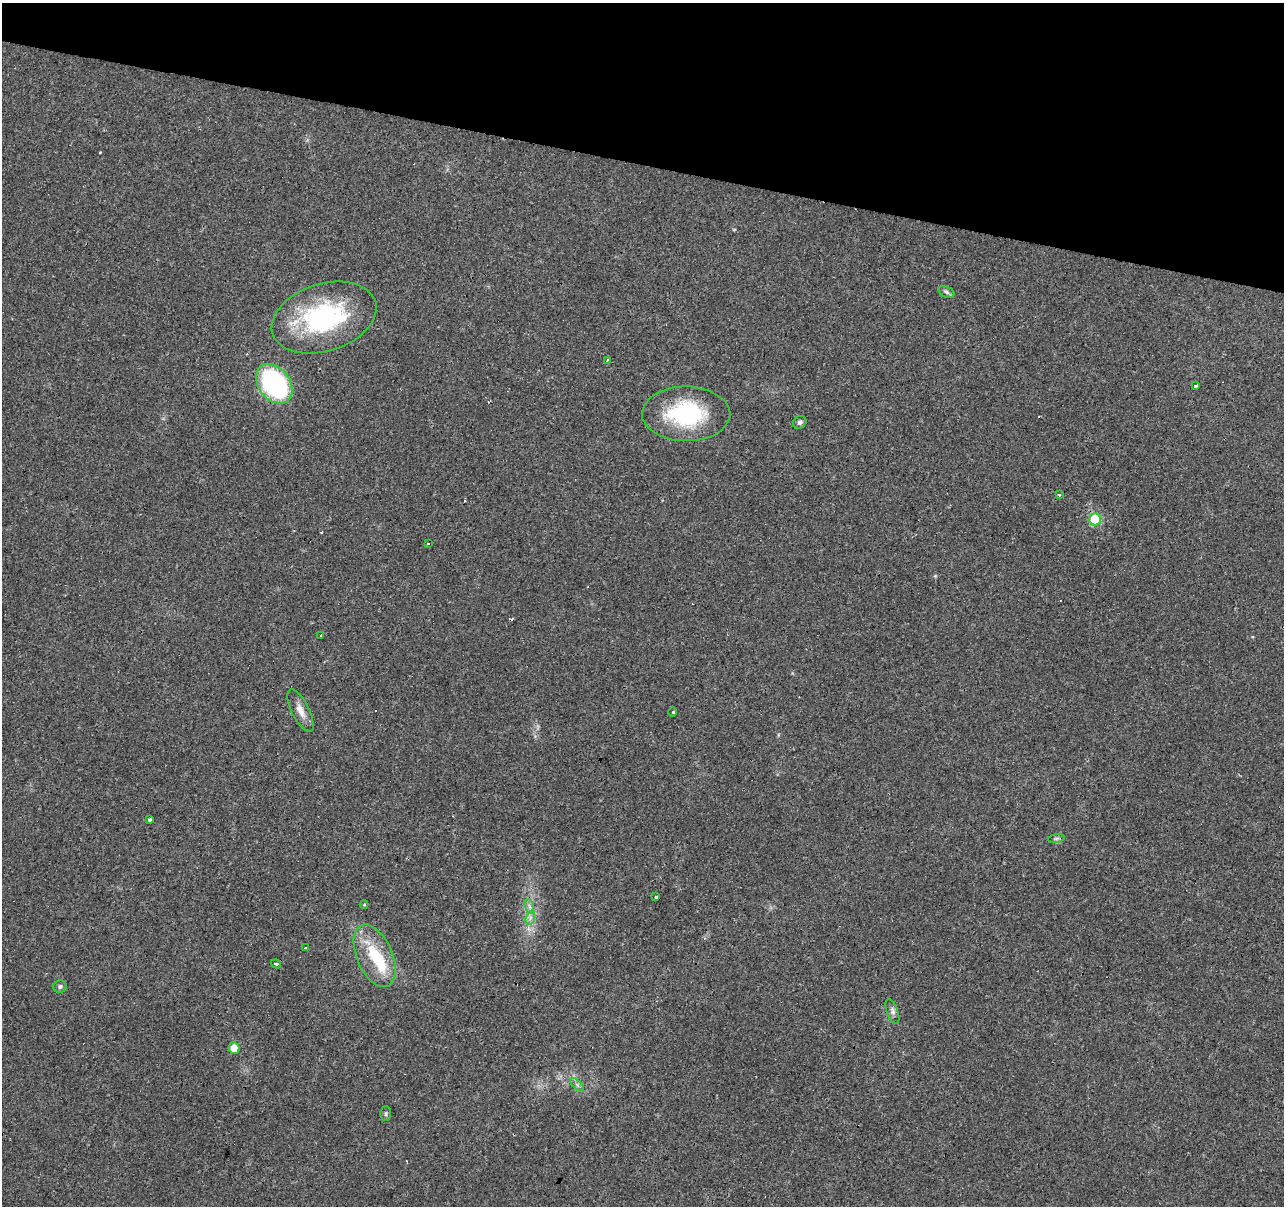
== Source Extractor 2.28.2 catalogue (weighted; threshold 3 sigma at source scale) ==
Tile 2 of 4 x 4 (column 2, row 1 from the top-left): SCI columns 1283-2564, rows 3831-5034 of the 5131 x 5314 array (HDU 1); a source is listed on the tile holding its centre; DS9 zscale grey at full resolution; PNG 1286 x 1208 px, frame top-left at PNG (2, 3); each listed source drawn as its Kron ellipse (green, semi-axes under 4 px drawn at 4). Shown black and unused: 14% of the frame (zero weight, under 3 of 4 exposures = <1% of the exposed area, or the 3 px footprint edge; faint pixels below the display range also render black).
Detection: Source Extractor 2.28.2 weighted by HDU 2 'WHT'; one run over the whole footprint, this tile lists its part. Background 0.0431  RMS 0.0042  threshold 0.0188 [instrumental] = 3 sigma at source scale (4.5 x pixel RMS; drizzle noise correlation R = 1.50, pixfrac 1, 0.0396/0.0396 arcsec/px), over >= 5 px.
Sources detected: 39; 1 too faint to see at this stretch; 1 inside a brighter object's white glare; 10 cosmic-ray / hot-pixel residue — neither listed nor drawn; the other 27 listed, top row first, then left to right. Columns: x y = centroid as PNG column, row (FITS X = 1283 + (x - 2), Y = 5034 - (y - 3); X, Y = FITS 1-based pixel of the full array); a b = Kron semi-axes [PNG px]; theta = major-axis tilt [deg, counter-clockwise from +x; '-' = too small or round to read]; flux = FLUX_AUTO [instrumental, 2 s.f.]
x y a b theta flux
947 292 8 5 -28 1.1
324 318 54 34 17 59
607 360 3 3 - 3.6
274 384 22 15 -53 63
1196 385 3 3 - 130
686 414 44 27 -1 39
800 422 7 6 - 1.1
1060 495 4 3 - 0.91
1095 519 6 6 - 26
428 544 3 2 - 1.3
321 635 3 3 - 0.76
300 711 23 8 -63 4.2
673 712 4 3 - 0.49
149 820 3 3 - 1.8
1056 838 8 4 8 0.75
656 897 3 3 - 2.9
364 904 4 3 - 0.3
529 906 7 4 -71 1.2
530 918 7 4 72 1.3
305 948 3 3 - 1.6
375 956 33 18 -67 18
276 964 5 3 - 0.59
60 987 7 6 - 0.95
892 1011 13 5 -70 1.5
234 1048 5 5 - 6
577 1085 9 3 -45 0.92
386 1114 7 5 89 0.78
Overlapping masked pixels (flux is a lower limit): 1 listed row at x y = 686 414